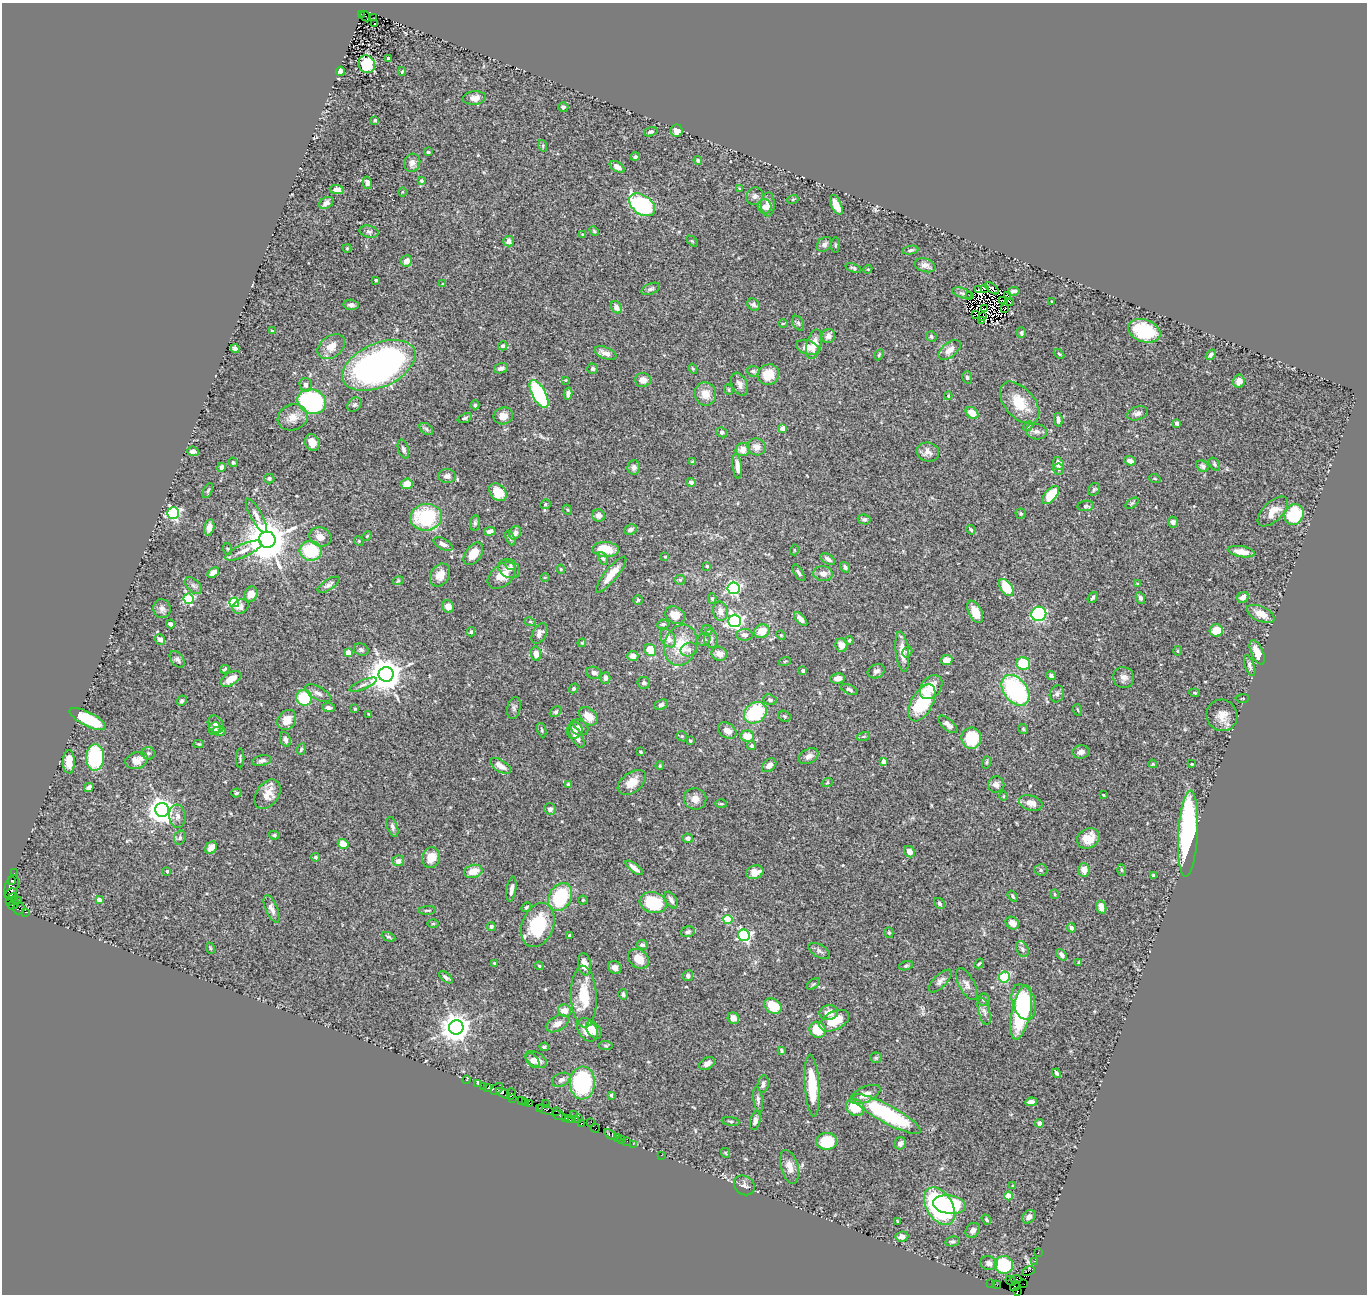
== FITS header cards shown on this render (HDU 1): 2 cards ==
NAXIS1  =                 1365
NAXIS2  =                 1292

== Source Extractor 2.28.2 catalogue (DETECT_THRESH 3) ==
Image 1365 x 1292 px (HDU 1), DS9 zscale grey, 1 PNG px = 1 image px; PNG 1369 x 1296 px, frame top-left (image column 1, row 1292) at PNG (2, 3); each listed source drawn as its Kron ellipse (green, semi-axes under 4 px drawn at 4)
Background 0.551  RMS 0.027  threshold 0.081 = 3 sigma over >= 5 px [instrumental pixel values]
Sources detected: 535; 10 with non-positive FLUX_AUTO (blend fragments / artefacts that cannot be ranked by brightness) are neither listed nor drawn; of the other 525, the 500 brightest by FLUX_AUTO listed and drawn (25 fainter detections omitted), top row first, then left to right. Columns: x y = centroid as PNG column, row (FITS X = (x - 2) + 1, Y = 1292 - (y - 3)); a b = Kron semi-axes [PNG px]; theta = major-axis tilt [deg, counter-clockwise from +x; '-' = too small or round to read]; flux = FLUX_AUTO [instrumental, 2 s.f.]
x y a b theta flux
361 15 3 2 - 28
365 16 5 2 - 42
374 18 3 2 - 2.5
374 23 2 2 - 1.9
388 58 3 3 - 5.9
367 64 9 8 - 92
341 71 4 4 - 9.1
402 72 4 4 - 1.5
474 98 12 6 6 11
563 107 5 4 - 4
375 120 4 4 - 2.1
677 131 6 6 - 14
651 132 7 4 16 3.9
543 146 6 4 -74 2.3
428 152 3 3 - 2.4
635 157 4 4 - 4.4
698 160 4 3 - 2
412 163 9 8 - 11
617 167 8 5 -32 13
421 181 4 3 - 2.7
367 183 6 4 -78 9
740 189 4 3 - 2.1
337 190 7 4 -4 10
402 192 5 3 - 1.7
755 196 9 8 - 6.8
793 199 5 3 - 1.6
326 203 7 5 31 8.7
768 204 12 7 89 15
642 205 15 9 -36 210
836 205 11 5 -66 20
765 207 7 7 - 8.1
594 231 5 3 - 2
369 232 9 6 -13 5.6
582 234 4 3 - 1.8
509 241 5 5 - 8.4
692 241 6 4 -44 2.3
824 244 8 6 44 8.1
835 245 8 3 90 2.3
347 248 4 4 - 1.9
910 250 8 4 10 3.7
407 261 5 5 - 12
925 265 11 6 -17 9.5
853 268 8 4 -20 4.1
868 269 4 3 - 1.7
376 280 3 3 - 4.1
443 284 4 3 - 2
992 288 8 3 -38 1.7
651 289 10 5 23 5.2
979 289 3 2 - 2.2
984 289 2 2 - 1.6
1014 291 6 3 9 4
962 293 10 5 -18 2.7
969 295 4 3 - 5.7
1007 295 3 2 - 7.6
1002 300 2 2 - 2
1010 302 3 2 - 2.7
1052 302 3 2 - 1.7
753 304 7 5 -37 4.8
351 305 7 5 -7 5.4
616 307 6 5 - 12
985 309 3 2 - 2.2
1005 309 2 2 - 1.9
976 314 3 2 - 1.7
982 316 3 2 - 1.7
982 321 3 2 - 1.9
783 323 4 3 - 1.6
798 323 8 5 -60 3.3
272 331 3 2 - 1.6
1144 331 17 11 -19 92
1021 332 5 4 - 2.7
828 336 7 6 - 9.2
931 336 6 5 - 3.5
814 344 15 7 77 20
503 346 5 4 - 4.1
331 347 15 10 36 19
808 347 11 7 -18 24
235 349 4 4 - 6.6
950 350 13 7 39 15
605 353 11 5 -24 13
1059 354 6 3 -45 2.1
879 355 6 4 63 2.4
1211 355 6 4 47 4.7
379 365 39 21 24 760
501 368 7 5 19 6.6
593 369 5 5 - 3.8
693 369 5 3 - 1.6
753 371 6 5 - 4.5
768 375 11 10 - 34
967 377 6 4 -73 3
566 380 4 3 - 1.6
643 380 8 7 - 13
1239 381 6 6 - 14
739 384 12 7 -64 9.2
306 385 7 6 - 7.2
729 390 5 3 - 1.8
539 394 15 6 -61 180
568 394 6 4 76 6.2
705 394 11 10 - 23
948 396 4 3 - 2.4
312 401 14 12 -22 290
1020 403 25 14 -49 49
354 405 8 6 44 4.9
475 405 4 4 - 2.9
972 413 7 5 -39 25
1137 413 11 6 16 7.1
503 416 10 8 19 16
293 417 15 12 19 20
465 418 7 4 20 3.4
1058 420 7 3 -80 5.5
1177 423 4 4 - 11
1028 426 5 4 - 2.4
783 428 4 4 - 33
426 429 7 5 -38 3.7
722 432 5 5 - 4.4
1036 432 10 7 -11 7.8
312 442 8 7 - 16
757 447 9 8 - 13
403 449 10 5 -73 5.1
743 449 7 6 - 15
193 451 6 4 -6 11
928 452 11 9 -15 11
1130 461 6 4 -25 11
233 462 5 4 - 2.6
693 462 3 3 - 3.5
1058 464 6 5 - 13
1214 464 7 4 -56 3.2
737 466 13 4 -83 12
1203 466 7 5 -36 5.5
221 467 5 4 - 9.6
634 467 7 6 - 6.4
1059 469 5 5 - 3.7
447 476 9 7 3 6.7
269 478 5 5 - 4.1
1155 479 6 3 -20 1.9
691 482 4 4 - 6.9
407 484 6 5 - 21
1094 489 6 5 - 3.4
208 490 8 4 63 2.9
498 492 10 7 -48 28
1051 495 11 5 50 55
1132 503 7 4 36 3.1
545 504 5 5 - 2.9
1086 506 8 5 8 3.3
567 510 5 4 - 2.1
1273 511 19 9 44 25
173 513 6 5 - 330
1021 513 5 5 - 2.6
1294 515 11 9 60 98
256 516 19 5 -61 11
599 516 6 6 - 8.6
426 517 16 13 8 130
864 519 6 5 - 3.5
1173 522 5 5 - 6.3
475 523 8 5 80 3.5
209 527 8 5 78 9.2
630 530 6 5 - 7.2
971 530 5 3 - 2.6
490 531 6 4 7 8.1
515 533 7 5 61 8.1
367 536 5 3 - 1.5
320 537 11 9 -18 15
510 538 8 4 -66 3.8
267 540 8 8 - 7200
359 541 5 4 - 2
443 544 10 5 -28 7.9
228 549 6 4 -71 2
606 549 13 7 -4 40
794 550 5 3 - 1.7
243 551 20 6 24 15
311 551 11 9 -14 88
1241 552 13 5 -10 21
473 554 13 7 53 25
665 557 4 3 - 2.2
603 559 7 4 -62 2.9
828 559 8 4 -33 7.7
510 565 5 5 - 2.9
707 566 4 3 - 2.9
845 567 6 4 -53 5.1
509 569 11 8 -27 9.9
561 569 4 4 - 1.9
213 573 6 4 38 11
799 573 9 4 -59 4.3
823 574 10 7 -5 12
440 575 12 9 58 17
502 575 16 10 40 25
611 575 23 6 51 30
545 578 5 3 - 1.8
680 580 5 5 - 2.6
398 581 5 3 - 1.9
1138 584 4 3 - 2.4
328 585 12 5 34 6.8
193 586 10 6 -45 6.1
1006 587 10 5 -56 58
733 588 6 6 - 280
251 594 8 6 63 15
1243 597 6 5 - 13
712 598 5 4 - 3.4
1093 598 6 4 51 2.6
1140 598 6 4 -64 5.3
189 599 5 5 - 190
638 600 4 4 - 2.4
234 602 5 5 - 140
448 606 6 5 - 12
241 607 8 7 - 8.9
162 609 9 8 - 7.7
720 611 10 7 -80 13
975 612 12 6 -63 28
1039 614 7 7 - 200
1261 614 15 7 -24 20
675 615 10 8 -30 23
801 619 8 4 -48 10
734 621 6 6 - 570
530 622 6 4 -26 2.4
170 624 4 3 - 5.3
663 624 5 4 - 4.5
707 630 5 5 - 3.6
1216 630 6 6 - 36
762 631 8 6 24 26
471 632 4 4 - 2.9
539 634 11 6 61 9.7
745 635 8 6 -3 6.9
781 635 5 4 - 1.9
668 638 10 6 -56 15
160 639 6 5 - 10
704 639 7 6 - 4.8
711 639 9 6 -82 8.9
849 640 4 3 - 2
582 643 4 4 - 1.9
681 645 21 16 70 54
841 645 7 6 - 14
361 650 7 6 - 4.3
650 650 6 5 - 31
689 650 8 6 22 6.4
1178 651 5 3 - 1.9
349 652 4 4 - 30
902 652 20 6 -83 24
907 652 6 4 58 3.3
1257 652 13 6 -67 24
536 654 7 5 -80 15
719 654 8 6 -25 14
633 656 5 5 - 10
177 659 9 6 -50 5.4
947 660 6 5 - 16
785 661 6 3 19 1.7
1023 664 7 6 - 70
1250 666 11 4 -71 5.2
225 669 5 3 - 2.3
803 670 4 3 - 7
876 671 9 7 23 6.1
594 673 7 6 - 7.4
386 674 7 7 - 3700
1051 676 5 4 - 4.5
1124 677 10 10 - 9.7
606 678 6 5 - 7.7
837 678 7 5 9 9.4
231 679 11 6 32 19
644 683 6 6 - 4.2
363 685 14 4 23 6.5
931 687 13 9 51 26
574 689 5 4 - 3.2
849 690 9 4 -25 5.1
1015 690 17 11 -52 240
318 693 14 6 -28 8.7
1195 693 5 3 - 1.9
1057 694 8 7 - 5.5
304 698 8 7 - 90
1242 698 7 3 2 2.2
770 700 7 5 -20 4.8
182 701 5 4 - 3.9
922 703 20 10 61 110
661 705 7 4 23 4.4
329 708 6 4 -9 5
514 708 11 6 76 5.7
355 709 4 3 - 2
1078 710 6 3 -70 1.6
556 712 6 4 39 3.1
755 713 12 10 37 110
369 714 3 3 - 1.5
1222 715 16 15 - 22
588 716 10 7 -45 25
784 716 6 5 - 3.3
88 719 20 7 -27 87
287 720 11 8 51 22
216 724 9 7 -57 6.2
948 724 12 5 -42 8.3
215 728 6 5 - 5.5
579 728 10 7 -28 9.7
1023 729 5 5 - 2.7
542 730 7 4 -71 2.7
575 730 8 7 - 12
219 731 7 4 3 11
727 731 10 7 -35 14
576 736 13 5 -59 14
682 736 5 4 - 2.4
747 736 7 5 -12 23
863 736 7 3 19 2.3
971 738 10 10 - 78
285 739 8 5 -69 6.8
690 740 3 3 - 2.2
199 744 5 4 - 2.1
752 745 4 4 - 3.1
301 749 6 4 70 2.6
641 752 3 3 - 2.1
1081 752 8 6 8 7.7
148 753 7 6 - 5
809 756 10 7 27 8.8
95 757 13 9 87 170
240 758 10 2 90 1.9
262 760 10 5 12 5.7
137 761 11 8 16 20
69 762 12 6 -89 18
884 762 4 4 - 22
986 762 6 4 75 2.7
1153 764 4 4 - 1.8
1192 764 4 3 - 2
769 765 8 5 42 8.6
500 766 12 6 -32 14
660 766 4 3 - 1.8
632 782 16 10 37 23
827 783 6 3 20 2
996 784 8 8 - 7.4
568 785 4 3 - 3.7
89 787 5 4 - 8.3
236 793 5 4 - 2.8
268 794 16 11 54 26
1103 795 4 3 - 1.5
1003 796 5 3 - 1.8
695 799 11 10 - 14
1031 803 12 7 -17 16
721 804 6 3 0 2.4
550 809 6 5 - 5.9
162 810 7 7 - 1700
177 816 11 8 -84 9.5
392 827 10 5 -70 5.1
1188 834 43 10 87 340
274 835 5 4 - 2.8
180 838 7 5 71 4.7
688 838 5 4 - 5.8
1088 838 12 9 29 26
343 844 5 5 - 23
211 848 7 5 54 17
909 852 6 5 - 11
316 857 5 4 - 2.8
431 858 11 9 70 24
398 861 6 5 - 8.5
634 868 10 4 -38 12
1041 870 6 5 - 3.8
1084 870 7 5 -86 13
1121 870 6 4 -88 2.7
167 871 4 3 - 4
473 871 9 6 14 21
755 872 9 6 15 17
14 873 2 2 - 5.7
1154 876 4 3 - 5.7
11 880 3 3 - 26
11 887 12 6 73 130
511 889 12 5 81 7.9
11 893 6 3 26 170
1055 894 5 3 - 1.9
1013 896 6 3 -55 2.5
13 897 5 4 - 260
560 897 15 11 62 110
99 900 4 4 - 18
583 900 4 4 - 2.4
671 900 9 5 -58 7.3
18 901 3 2 - 31
10 902 3 2 - 21
653 903 13 10 -15 82
939 903 6 5 - 3.8
13 905 5 3 - 59
526 907 5 3 - 2.6
1101 907 7 4 -77 15
19 908 6 5 - 53
272 909 15 6 -67 9.4
427 910 9 3 3 2.6
26 912 4 2 - 64
728 920 4 4 - 66
1012 923 7 6 - 14
433 924 6 4 0 2.1
538 925 23 15 69 100
491 926 4 4 - 3.4
1071 928 5 4 - 7.3
688 932 7 5 15 4.8
889 933 5 4 - 2.7
744 935 6 5 - 330
569 936 3 3 - 2.4
388 937 7 4 -25 2.8
642 945 5 4 - 4.9
210 948 6 3 -71 1.9
1022 949 8 5 -63 5.1
819 951 12 6 -30 5.8
1061 955 6 4 -50 5.3
639 959 11 8 -41 22
1079 962 4 3 - 2.7
495 963 4 3 - 3.6
979 963 5 3 - 2.4
584 964 11 6 -81 15
539 966 4 3 - 1.8
906 966 7 4 14 3.1
615 967 7 6 - 9.9
688 976 5 5 - 5.8
446 977 8 4 -39 5.2
1004 977 5 5 - 87
940 981 14 6 45 8.1
813 984 7 3 36 2.3
967 984 17 7 -62 11
623 994 5 4 - 3.3
584 997 31 13 -88 62
984 1000 6 6 - 4
1024 1002 18 11 -72 140
773 1006 9 7 -35 51
564 1011 7 6 - 16
984 1011 14 5 -76 7.9
1021 1012 28 9 78 120
829 1013 9 7 6 19
733 1018 6 5 - 10
834 1021 16 9 27 42
557 1024 12 7 27 13
456 1027 7 7 - 2500
587 1030 13 9 -55 21
594 1030 10 6 -54 15
818 1030 8 7 - 46
606 1046 7 4 -7 2.7
544 1047 4 3 - 2.5
781 1050 4 3 - 2.7
876 1058 5 5 - 2.5
533 1060 8 5 -50 8.3
536 1060 12 7 -31 14
707 1064 9 5 29 8.6
1056 1073 5 3 - 3.5
467 1080 4 3 - 18
561 1080 9 6 25 6.3
582 1083 16 12 87 200
478 1084 3 2 - 26
763 1084 8 5 80 5.8
812 1085 31 7 -86 71
483 1086 2 2 - 6.4
488 1088 4 3 - 70
497 1089 7 4 47 14
503 1093 8 3 -30 140
511 1094 6 3 75 110
865 1094 16 7 25 17
611 1095 3 3 - 3
513 1098 3 2 - 34
521 1100 3 2 - 23
758 1100 12 5 -80 5.2
525 1102 3 2 - 19
1031 1102 6 4 7 10
529 1104 3 2 - 12
546 1104 2 2 - 10
855 1107 9 8 - 52
539 1108 2 2 - 13
546 1110 9 3 -22 130
557 1111 3 2 - 88
887 1114 38 9 -28 190
559 1115 7 3 -22 120
573 1115 2 2 - 40
566 1118 3 2 - 18
570 1119 4 3 - 50
575 1119 4 2 - 25
579 1119 3 2 - 17
730 1121 9 3 -9 2.9
755 1121 9 5 76 6.3
591 1122 2 2 - 21
1039 1123 4 4 - 5.6
581 1124 3 3 - 25
595 1128 5 3 - 32
610 1135 7 3 -34 59
617 1137 3 2 - 36
621 1139 2 2 - 28
627 1141 2 2 - 13
826 1141 10 8 -3 58
900 1143 6 5 - 7.1
633 1144 2 2 - 26
726 1153 5 3 - 1.5
661 1155 2 2 - 17
789 1167 17 8 -75 16
744 1185 11 9 -38 7.5
1013 1186 3 3 - 1.6
1008 1196 4 4 - 41
949 1204 16 9 -8 91
939 1206 20 13 -58 350
1029 1217 7 6 - 7.7
986 1220 5 4 - 3.2
897 1221 4 3 - 1.8
973 1230 8 6 49 7.8
902 1236 6 5 - 9.6
952 1241 7 5 13 3.8
1038 1252 2 2 - 8
1035 1261 2 2 - 9.4
989 1263 9 6 -12 8
1004 1265 9 9 - 100
1028 1271 6 3 27 28
1016 1279 6 4 4 400
1011 1281 5 2 - 16
991 1283 3 2 - 4.2
1024 1284 2 2 - 4
996 1285 4 2 - 29
1015 1286 5 3 - 66
1017 1291 2 2 - 12
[25 fainter detections neither listed nor drawn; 10 non-positive-flux detections neither listed nor drawn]